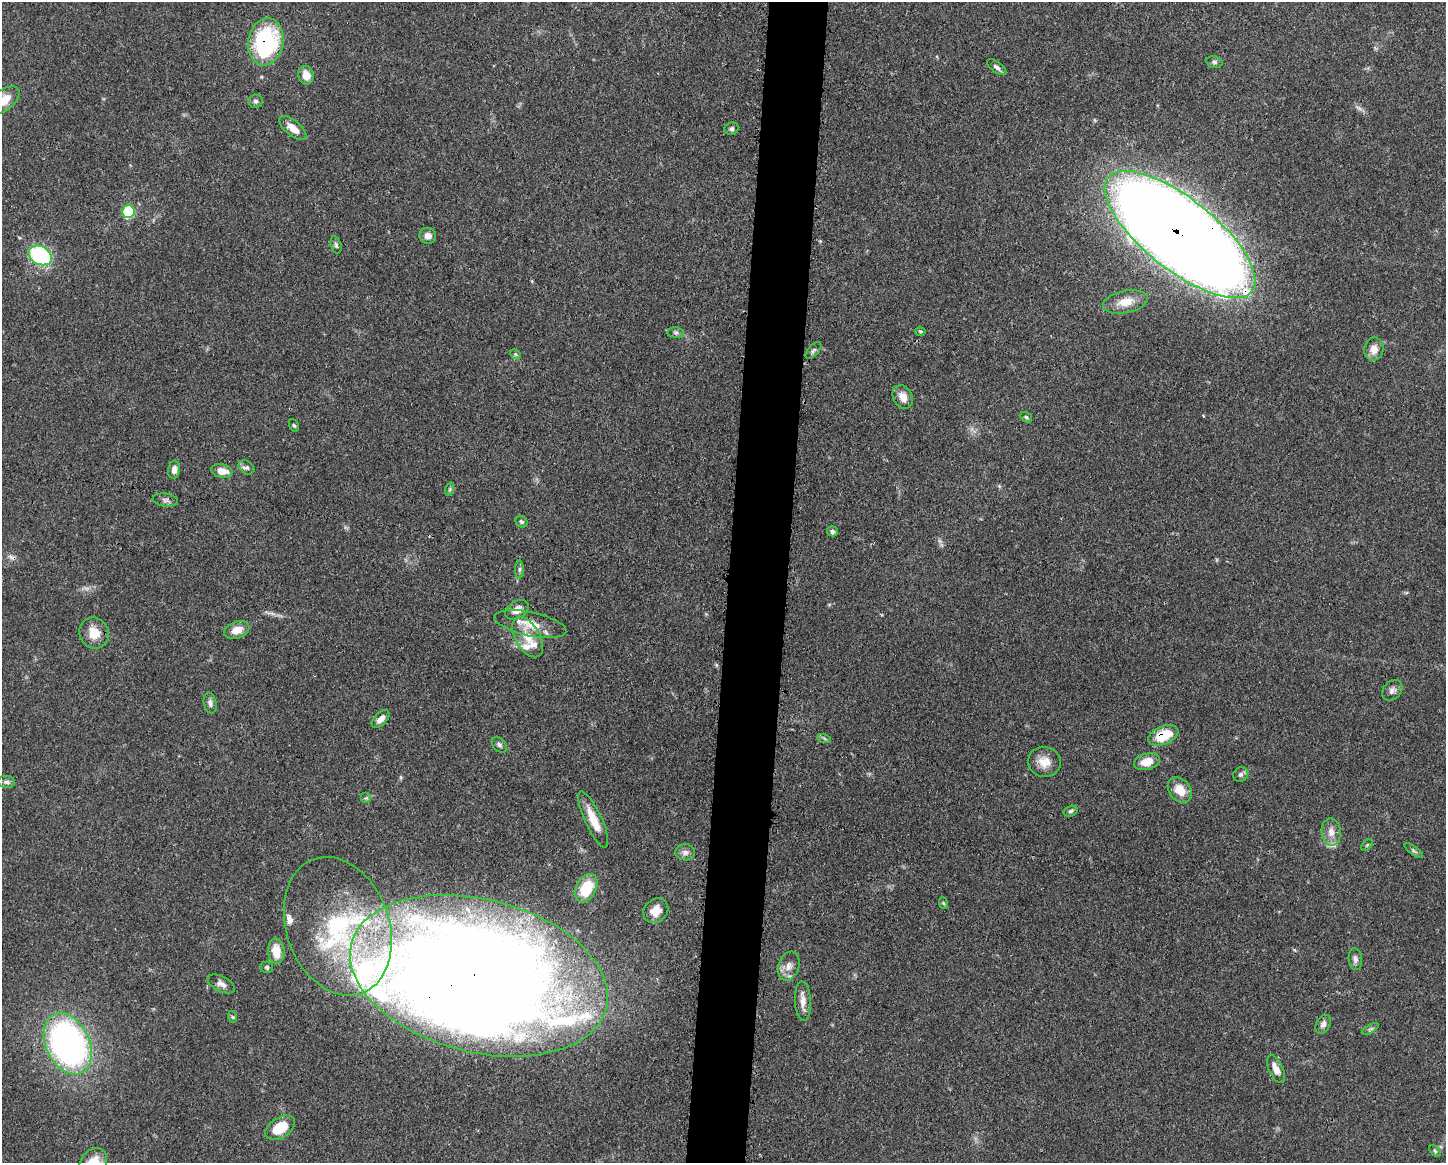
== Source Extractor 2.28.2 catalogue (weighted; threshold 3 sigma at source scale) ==
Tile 8 of 3 x 4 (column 2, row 3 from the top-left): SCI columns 1563-3006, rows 1164-2324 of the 4681 x 4647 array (HDU 1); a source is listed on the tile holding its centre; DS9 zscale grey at full resolution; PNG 1448 x 1165 px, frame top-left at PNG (2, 2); each listed source drawn as its Kron ellipse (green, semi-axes under 4 px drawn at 4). Shown black and unused: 4% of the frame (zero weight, under 3 of 4 exposures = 1% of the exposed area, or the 3 px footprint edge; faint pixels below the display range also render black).
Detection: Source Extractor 2.28.2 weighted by HDU 2 'WHT'; one run over the whole footprint, this tile lists its part. Background 0.0597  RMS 0.0031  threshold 0.0141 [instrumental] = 3 sigma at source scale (4.5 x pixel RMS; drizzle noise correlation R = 1.50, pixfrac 1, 0.05/0.05 arcsec/px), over >= 5 px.
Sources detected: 85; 1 too faint to see at this stretch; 3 inside a brighter object's white glare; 1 cosmic-ray / hot-pixel residue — neither listed nor drawn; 8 inside a brighter listed object's ellipse — not listed separately; the other 72 listed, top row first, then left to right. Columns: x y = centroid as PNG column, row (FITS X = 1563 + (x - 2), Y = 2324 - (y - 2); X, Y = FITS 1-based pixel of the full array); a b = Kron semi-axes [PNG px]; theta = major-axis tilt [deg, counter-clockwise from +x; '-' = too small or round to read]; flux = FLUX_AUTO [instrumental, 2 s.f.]
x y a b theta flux
266 42 24 17 79 35
1214 62 8 5 -11 0.82
997 67 11 5 -37 1.1
306 75 9 7 -74 3.4
4 100 18 10 38 5.7
255 101 7 6 - 0.78
293 128 16 7 -39 3.7
731 129 7 6 - 0.83
128 212 6 6 - 17
1180 234 92 35 -38 1100
428 236 8 8 - 1.9
336 245 9 5 -75 0.69
40 255 12 9 -28 38
1125 302 23 11 11 4.8
920 331 5 3 - 0.42
676 333 8 5 -5 0.74
1374 349 11 9 76 3.1
813 350 10 5 48 0.82
515 354 6 4 -45 0.48
903 397 12 9 -62 3.3
1026 417 6 5 - 0.54
294 425 6 4 -62 0.49
247 467 8 6 -33 0.94
174 470 9 6 83 1.8
222 471 11 6 -13 3.2
450 489 7 4 72 0.47
165 500 13 6 -9 1.1
521 522 6 5 - 0.71
832 531 5 5 - 1
519 569 9 4 89 0.74
517 610 12 8 33 2.8
530 624 37 11 -12 7
237 630 13 8 20 3.7
94 633 16 14 -62 5.4
528 637 22 12 -59 6.1
1392 690 11 9 45 1.4
210 703 11 6 -79 1.2
381 719 11 6 45 2
1163 735 16 9 23 9
824 738 7 4 -20 0.54
499 745 9 6 -48 0.91
1044 762 16 15 - 4.2
1147 762 13 8 14 4.4
1241 774 8 7 - 0.92
6 782 8 6 -4 0.95
1180 790 14 10 -50 5.2
366 798 5 5 - 0.55
1071 811 7 5 17 0.62
593 820 30 8 -65 6.5
1331 832 13 9 -86 2.7
1367 845 7 4 45 0.42
1414 851 11 4 -36 0.69
685 852 9 8 - 1.5
586 888 15 10 63 11
943 903 6 3 -70 0.37
656 911 13 11 41 3.9
338 926 71 51 -70 57
276 951 12 8 -84 5.9
1355 959 11 6 -82 1.2
789 966 15 10 70 2.6
267 967 6 5 - 0.6
479 976 131 76 -14 680
221 984 14 7 -26 1.8
803 1001 20 8 -87 2.6
233 1017 6 4 -70 0.39
1323 1024 10 7 59 1.4
1371 1029 9 4 31 0.62
68 1044 32 22 -65 120
1276 1069 15 7 -65 3.2
280 1128 17 10 34 7.9
1435 1151 7 4 -46 0.48
93 1162 16 12 52 6.5
Overlapping masked pixels (flux is a lower limit): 4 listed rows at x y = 266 42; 1180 234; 1163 735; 479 976
Isophote crosses this tile's border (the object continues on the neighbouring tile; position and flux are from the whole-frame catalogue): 3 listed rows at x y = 4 100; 1180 234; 93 1162